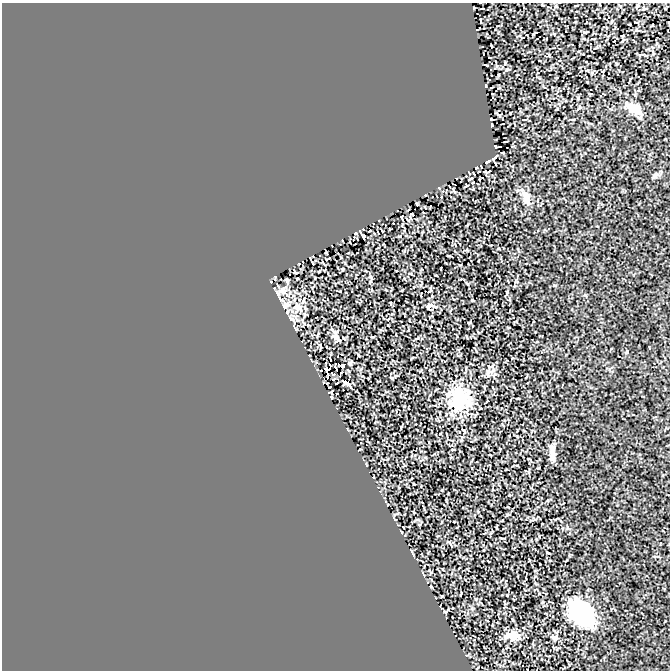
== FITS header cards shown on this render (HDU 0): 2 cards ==
NAXIS1  =                  668 / Axis length
NAXIS2  =                  668 / Axis length

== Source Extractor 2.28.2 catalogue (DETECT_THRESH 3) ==
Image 668 x 668 px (HDU 0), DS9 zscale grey, 1 PNG px = 1 image px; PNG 672 x 672 px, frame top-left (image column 1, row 668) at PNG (2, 3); no overlay
Background 0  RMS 0.0058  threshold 0.0175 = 3 sigma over >= 5 px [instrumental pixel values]
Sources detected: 25; all 25 listed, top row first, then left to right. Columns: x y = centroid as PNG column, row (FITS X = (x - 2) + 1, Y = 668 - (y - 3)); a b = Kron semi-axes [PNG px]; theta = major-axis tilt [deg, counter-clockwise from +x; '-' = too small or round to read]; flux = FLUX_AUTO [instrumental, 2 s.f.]
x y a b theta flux
637 6 5 3 - 0.38
584 32 5 3 - 0.4
633 108 21 10 -25 4.9
471 178 4 4 - 0.47
526 198 19 9 -68 3
371 277 6 4 -70 0.44
283 288 9 5 63 1.5
280 299 10 4 -60 1
284 306 8 6 -73 1.3
429 306 9 5 26 1.1
298 307 13 8 -50 3.1
336 337 11 7 -47 1.8
358 355 3 2 - 0.28
350 363 7 3 37 0.42
326 371 4 3 - 1.9
488 372 10 7 49 1.6
347 383 6 3 -34 0.7
332 391 4 2 - 0.28
460 399 31 27 -45 17
552 453 17 5 -85 2.7
509 495 4 2 - 0.28
581 613 22 16 -51 48
510 636 21 10 -4 3.4
514 637 16 10 -85 3.1
555 637 8 7 - 1.1